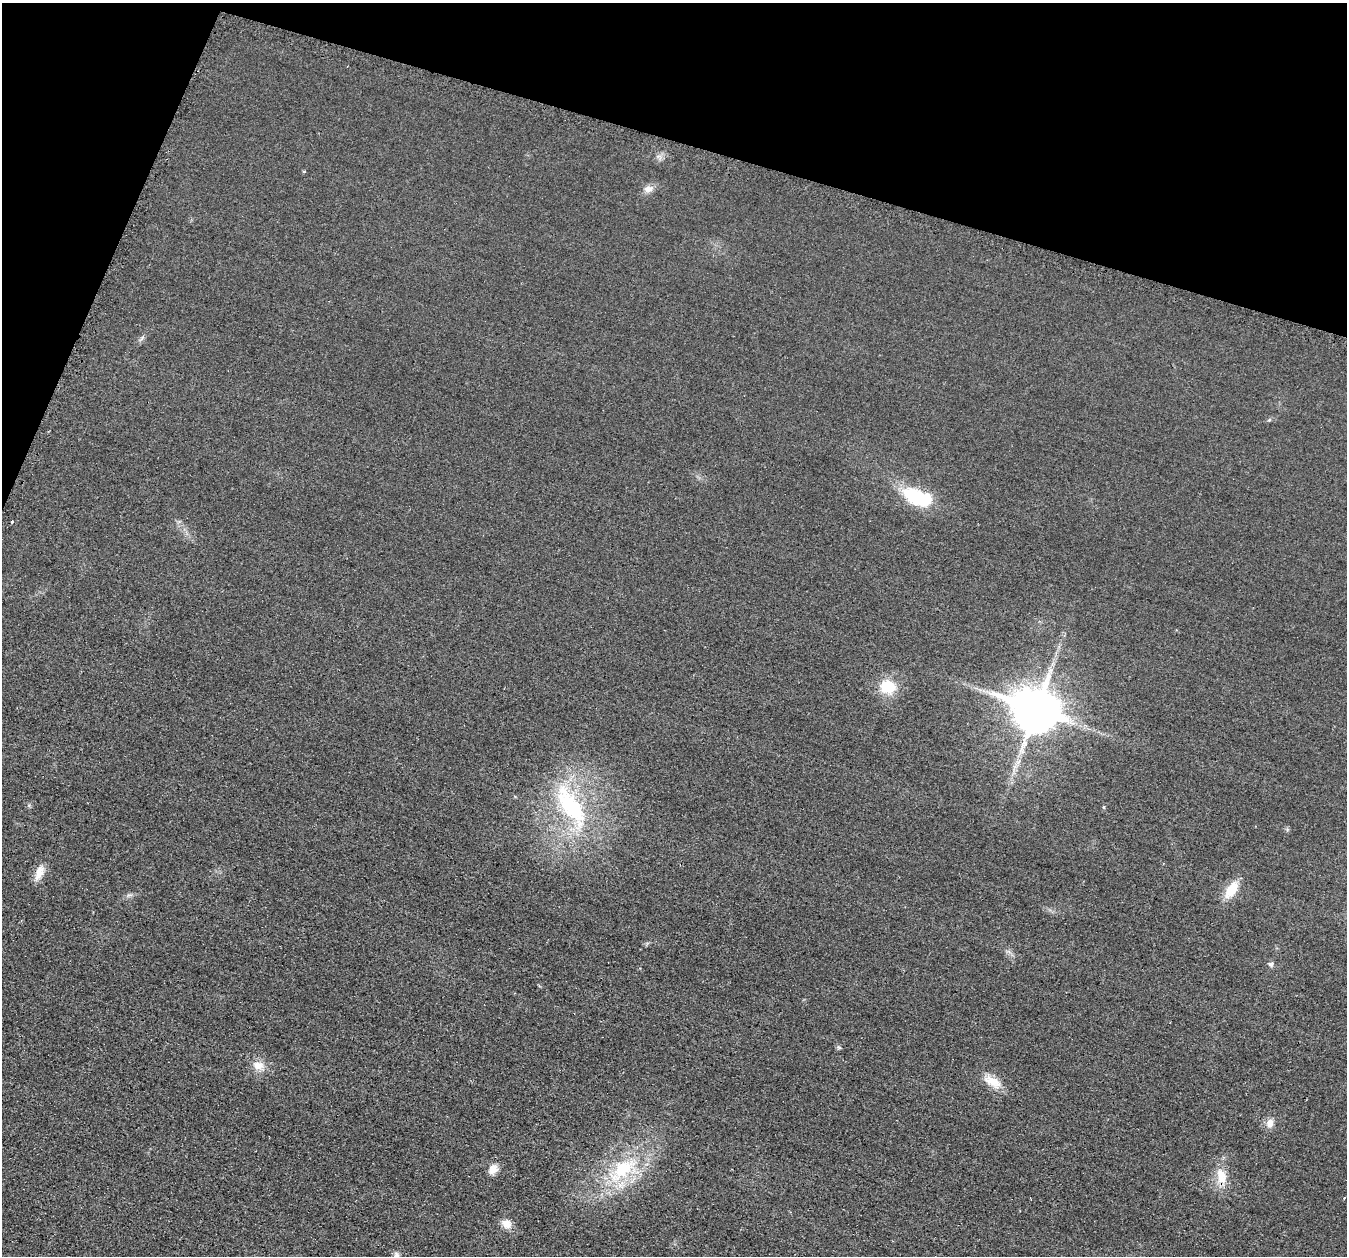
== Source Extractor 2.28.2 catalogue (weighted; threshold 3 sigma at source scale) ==
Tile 2 of 4 x 4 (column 2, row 1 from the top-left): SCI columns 1372-2716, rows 3920-5173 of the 5436 x 5458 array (HDU 1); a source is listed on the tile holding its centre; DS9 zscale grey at full resolution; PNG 1349 x 1258 px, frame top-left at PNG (2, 3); no overlay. Shown black and unused: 15% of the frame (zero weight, under 2 of 3 exposures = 3% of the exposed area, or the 3 px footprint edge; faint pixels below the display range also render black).
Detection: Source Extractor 2.28.2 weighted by HDU 2 'WHT'; one run over the whole footprint, this tile lists its part. Background 0.021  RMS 0.0087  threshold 0.0391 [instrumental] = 3 sigma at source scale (4.5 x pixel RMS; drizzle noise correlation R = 1.50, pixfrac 1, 0.05/0.05 arcsec/px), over >= 5 px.
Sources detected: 21; all 21 listed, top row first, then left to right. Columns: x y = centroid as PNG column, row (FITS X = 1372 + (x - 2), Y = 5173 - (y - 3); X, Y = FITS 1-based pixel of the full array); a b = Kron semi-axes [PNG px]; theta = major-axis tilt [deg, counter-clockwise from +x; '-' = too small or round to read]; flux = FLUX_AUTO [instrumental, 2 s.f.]
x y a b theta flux
304 171 3 3 - 2.7
648 189 14 9 13 5.6
142 338 10 4 50 2
1269 420 6 4 19 1.1
916 497 29 13 -22 64
12 521 3 3 - 1.8
888 687 16 14 -5 25
1035 710 15 13 -20 3700
1018 761 9 3 45 2.3
571 806 70 27 -59 100
39 872 23 10 68 9.3
1231 889 21 11 57 18
1271 964 6 6 - 2.6
258 1065 17 12 -16 9.9
992 1082 27 12 -32 13
1270 1123 11 9 81 6.4
493 1169 12 10 57 7.2
622 1169 49 23 39 68
1221 1176 24 13 -75 16
506 1224 13 10 -29 7.4
396 1255 8 8 - 2.7
Isophote crosses this tile's border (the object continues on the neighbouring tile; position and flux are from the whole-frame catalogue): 1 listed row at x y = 396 1255
Unlisted compact peaks at least as high as the median listed source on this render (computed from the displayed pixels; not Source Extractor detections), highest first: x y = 1104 807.